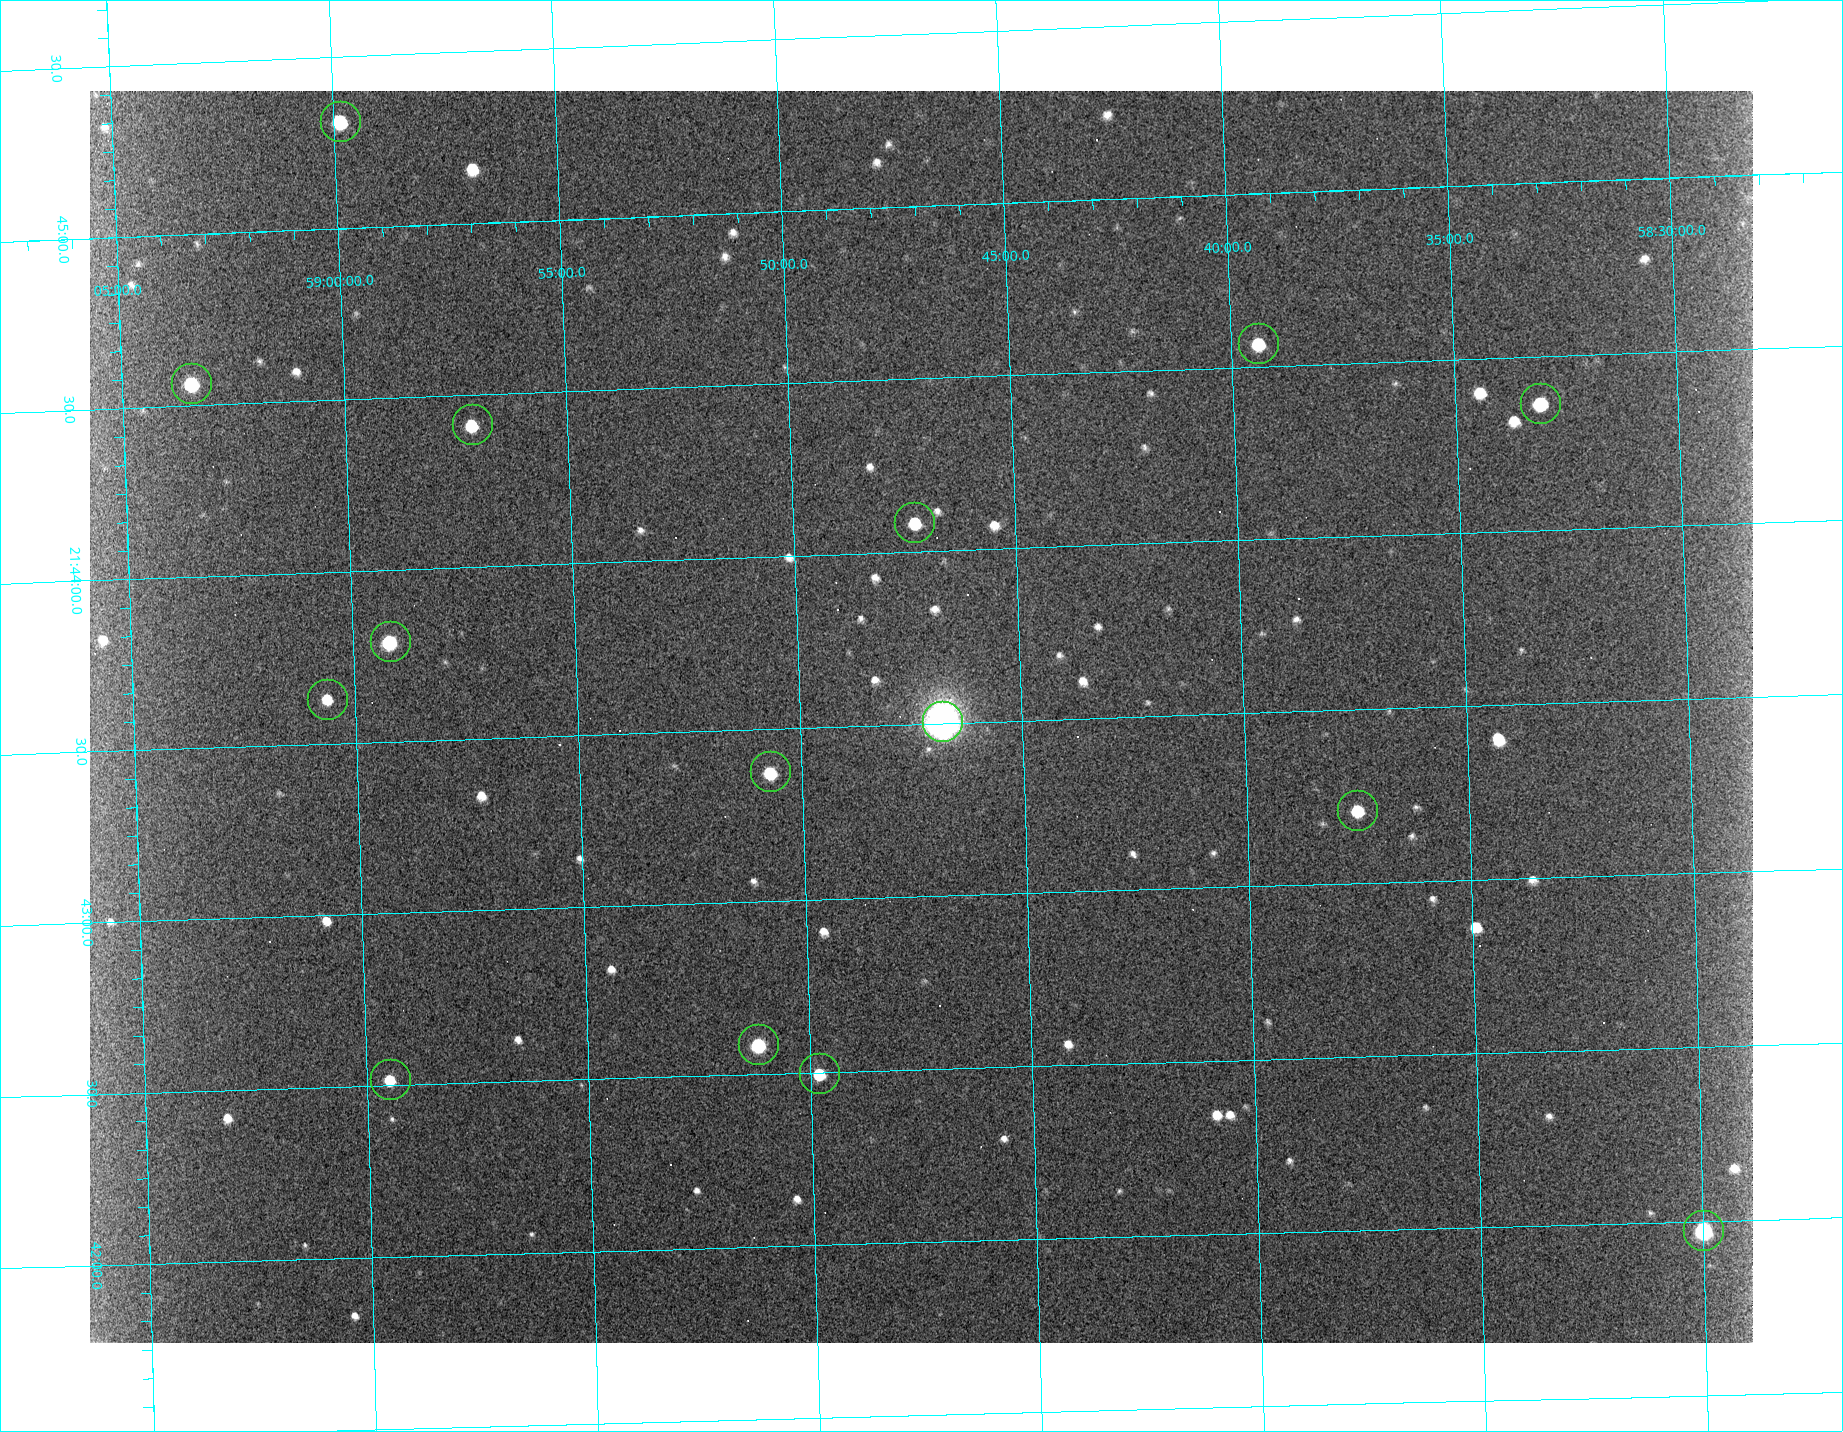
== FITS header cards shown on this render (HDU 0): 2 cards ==
NAXIS1  =                 1663 / length of data axis 1
NAXIS2  =                 1252 / length of data axis 2

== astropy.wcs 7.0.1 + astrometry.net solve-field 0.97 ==
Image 1663 x 1252 px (HDU 0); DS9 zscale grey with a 90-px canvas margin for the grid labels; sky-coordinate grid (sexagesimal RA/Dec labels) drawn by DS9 from the SOLVED WCS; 15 Tycho-2 reference stars matched to detected sources circled (green)
Header WCS: none
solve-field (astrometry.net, Tycho-2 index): SOLVED blind (the file carries no WCS)
Solved WCS: RA---TAN-SIP/DEC--TAN-SIP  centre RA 21:43:31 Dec +58:47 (325.88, +58.79 deg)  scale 1.35 arcsec/px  FOV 37.4' x 28.2'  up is +92 deg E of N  parity flipped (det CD > 0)
(file carries no celestial WCS; the grid is the blind solution)
Tycho-2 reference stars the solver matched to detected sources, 15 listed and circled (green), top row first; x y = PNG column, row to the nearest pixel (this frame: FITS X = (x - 90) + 1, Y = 1252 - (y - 91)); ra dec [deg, ICRS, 3 dp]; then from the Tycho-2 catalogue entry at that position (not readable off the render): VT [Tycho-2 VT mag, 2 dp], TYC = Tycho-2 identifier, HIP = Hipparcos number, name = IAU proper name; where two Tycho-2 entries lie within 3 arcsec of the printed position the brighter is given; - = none
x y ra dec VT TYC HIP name
340 121 326.329 +58.998 9.53 3979-1574-1 - -
1258 343 326.142 +58.656 10.31 3979-592-1 - -
191 383 326.142 +59.057 9.46 3979-658-1 107353 -
1540 403 326.092 +58.552 9.83 3979-1290-1 - -
472 424 326.104 +58.953 10.25 3979-1066-1 - -
914 522 326.021 +58.788 10.09 3979-829-1 - -
390 641 325.948 +58.986 9.25 3979-930-1 - -
327 699 325.908 +59.011 10.80 3979-504-1 - -
942 721 325.877 +58.780 4.27 3979-1616-1 107259 -
770 771 325.844 +58.845 9.96 3979-457-1 - -
1357 810 325.803 +58.625 10.05 3979-629-1 - -
758 1044 325.647 +58.853 9.14 3979-109-1 - -
819 1073 325.624 +58.830 9.94 3979-25-1 - -
390 1079 325.629 +58.991 10.32 3979-355-1 - -
1703 1230 325.494 +58.500 8.62 3979-674-1 107123 -